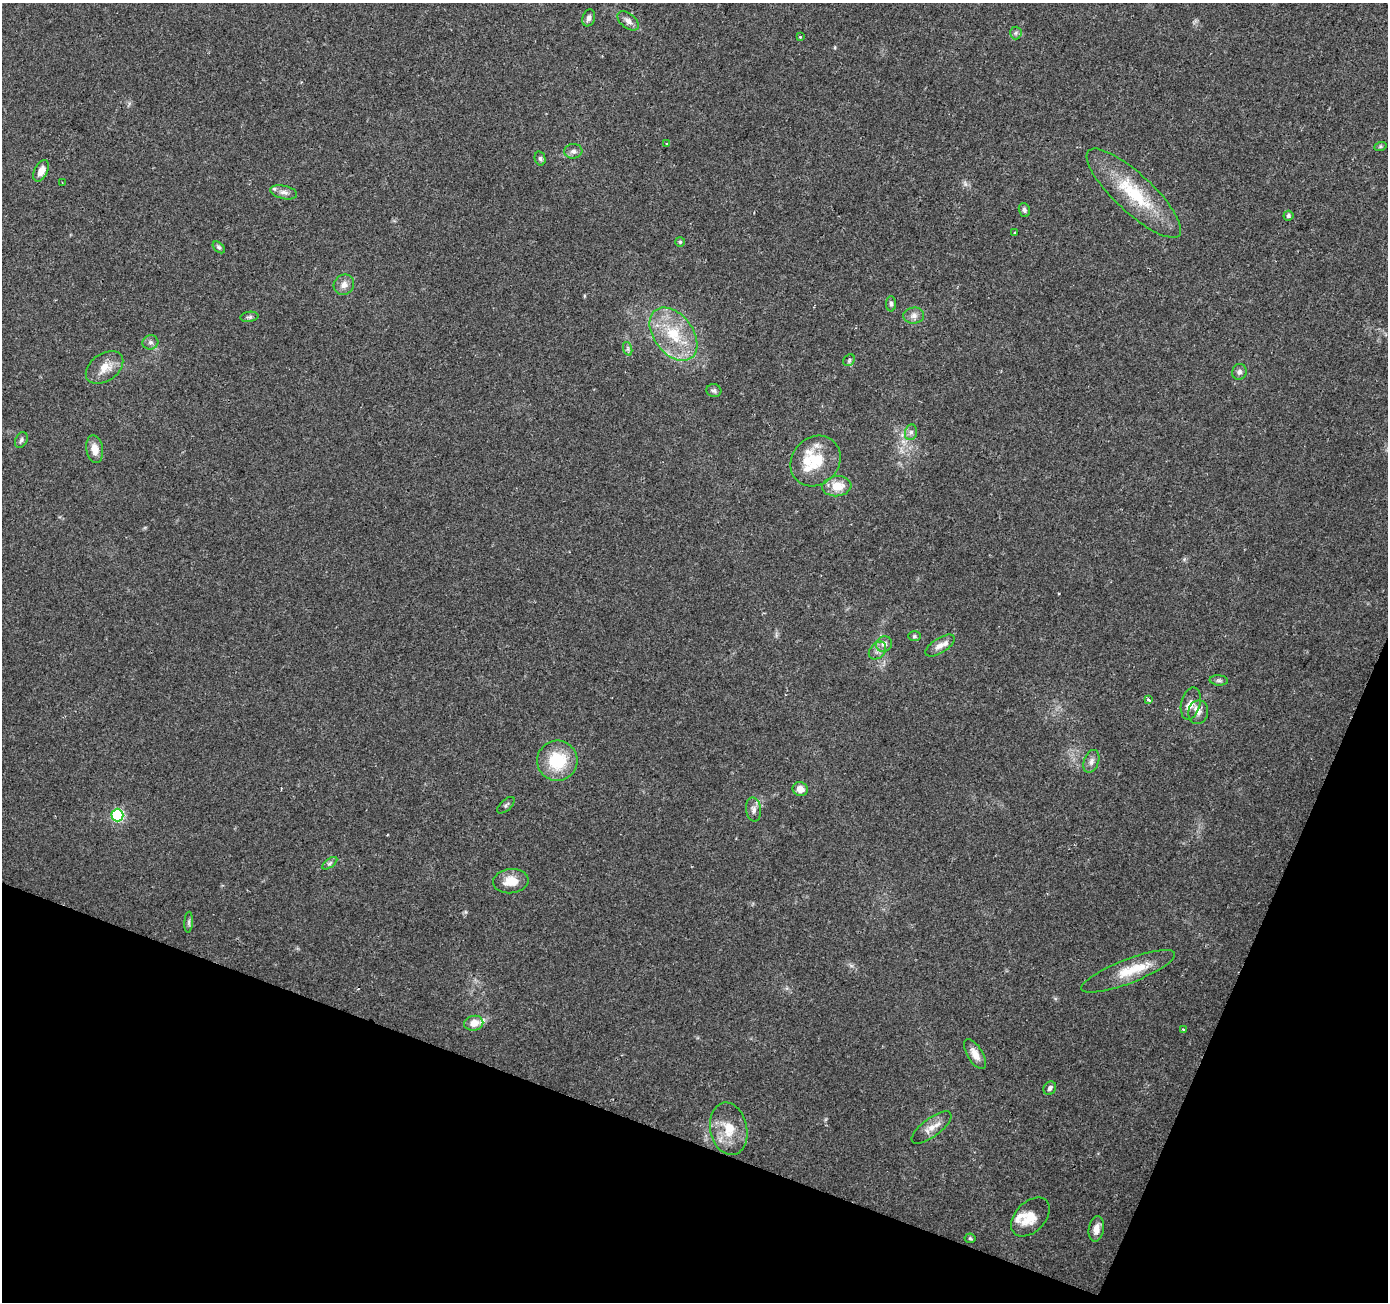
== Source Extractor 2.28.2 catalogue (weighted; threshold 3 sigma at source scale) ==
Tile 15 of 4 x 4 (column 3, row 4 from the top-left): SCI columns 2773-4158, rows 210-1509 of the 5551 x 5684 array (HDU 1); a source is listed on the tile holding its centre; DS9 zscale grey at full resolution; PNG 1390 x 1304 px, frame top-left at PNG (2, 3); each listed source drawn as its Kron ellipse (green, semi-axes under 4 px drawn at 4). Shown black and unused: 18% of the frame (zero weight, under 2 of 3 exposures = <1% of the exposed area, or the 3 px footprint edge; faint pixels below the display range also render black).
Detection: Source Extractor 2.28.2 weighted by HDU 2 'WHT'; one run over the whole footprint, this tile lists its part. Background 0.0336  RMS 0.0034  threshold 0.0155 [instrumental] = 3 sigma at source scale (4.5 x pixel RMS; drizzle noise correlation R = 1.50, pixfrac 1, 0.0396/0.0396 arcsec/px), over >= 5 px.
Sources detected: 66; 6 inside a brighter listed object's ellipse — not listed separately; the other 60 listed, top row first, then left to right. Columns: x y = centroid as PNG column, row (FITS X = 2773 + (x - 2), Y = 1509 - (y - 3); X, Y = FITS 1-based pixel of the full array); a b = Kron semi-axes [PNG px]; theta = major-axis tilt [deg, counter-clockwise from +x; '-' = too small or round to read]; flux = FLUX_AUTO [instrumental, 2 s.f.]
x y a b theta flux
589 18 9 6 70 1.4
628 21 12 7 -38 1.9
1016 33 6 6 - 0.78
800 37 3 3 - 0.33
667 143 3 3 - 0.44
1380 147 6 4 19 0.48
573 151 9 7 4 1.2
540 158 7 5 -75 0.74
41 171 11 6 63 2.8
62 183 3 2 - 0.24
284 192 13 6 -13 1.7
1134 193 62 19 -43 22
1024 210 7 5 -71 0.83
1288 216 5 5 - 0.72
1015 233 3 3 - 0.57
680 242 5 5 - 0.46
219 247 7 4 -44 0.68
344 285 11 9 43 2.3
891 304 7 5 -90 0.82
914 316 10 8 5 1.7
249 317 9 5 9 0.75
673 334 30 19 -53 16
150 342 8 7 - 1.2
628 349 7 4 -72 0.7
849 360 6 5 - 0.61
105 367 21 13 35 5
1239 372 8 7 - 1.1
714 391 7 6 - 0.84
911 432 8 6 74 1.1
21 440 8 6 63 0.84
95 449 14 8 -81 3.6
815 461 27 23 47 12
837 486 14 10 6 6.4
914 636 6 5 - 0.52
884 644 8 7 - 1.8
940 645 16 7 33 2.6
877 651 10 7 46 1.6
1219 680 9 5 -4 0.81
1148 700 3 3 - 1.8
1191 703 16 9 76 3.2
1198 712 12 10 79 2.3
557 761 20 20 - 15
1091 761 12 7 70 1.5
800 789 8 7 - 2.7
506 805 11 5 42 0.77
754 809 12 7 -82 1.5
117 815 6 6 - 45
330 863 9 4 36 0.77
511 881 17 12 6 5.4
189 922 10 4 85 0.76
1128 971 50 12 21 11
474 1023 9 7 13 3.5
1183 1029 4 3 - 0.32
975 1054 17 7 -59 3.1
1050 1088 7 6 - 1.1
932 1128 24 9 37 3.7
729 1129 26 18 -79 8.6
1030 1217 23 15 45 6
1096 1229 13 7 81 2.8
970 1238 5 5 - 0.46